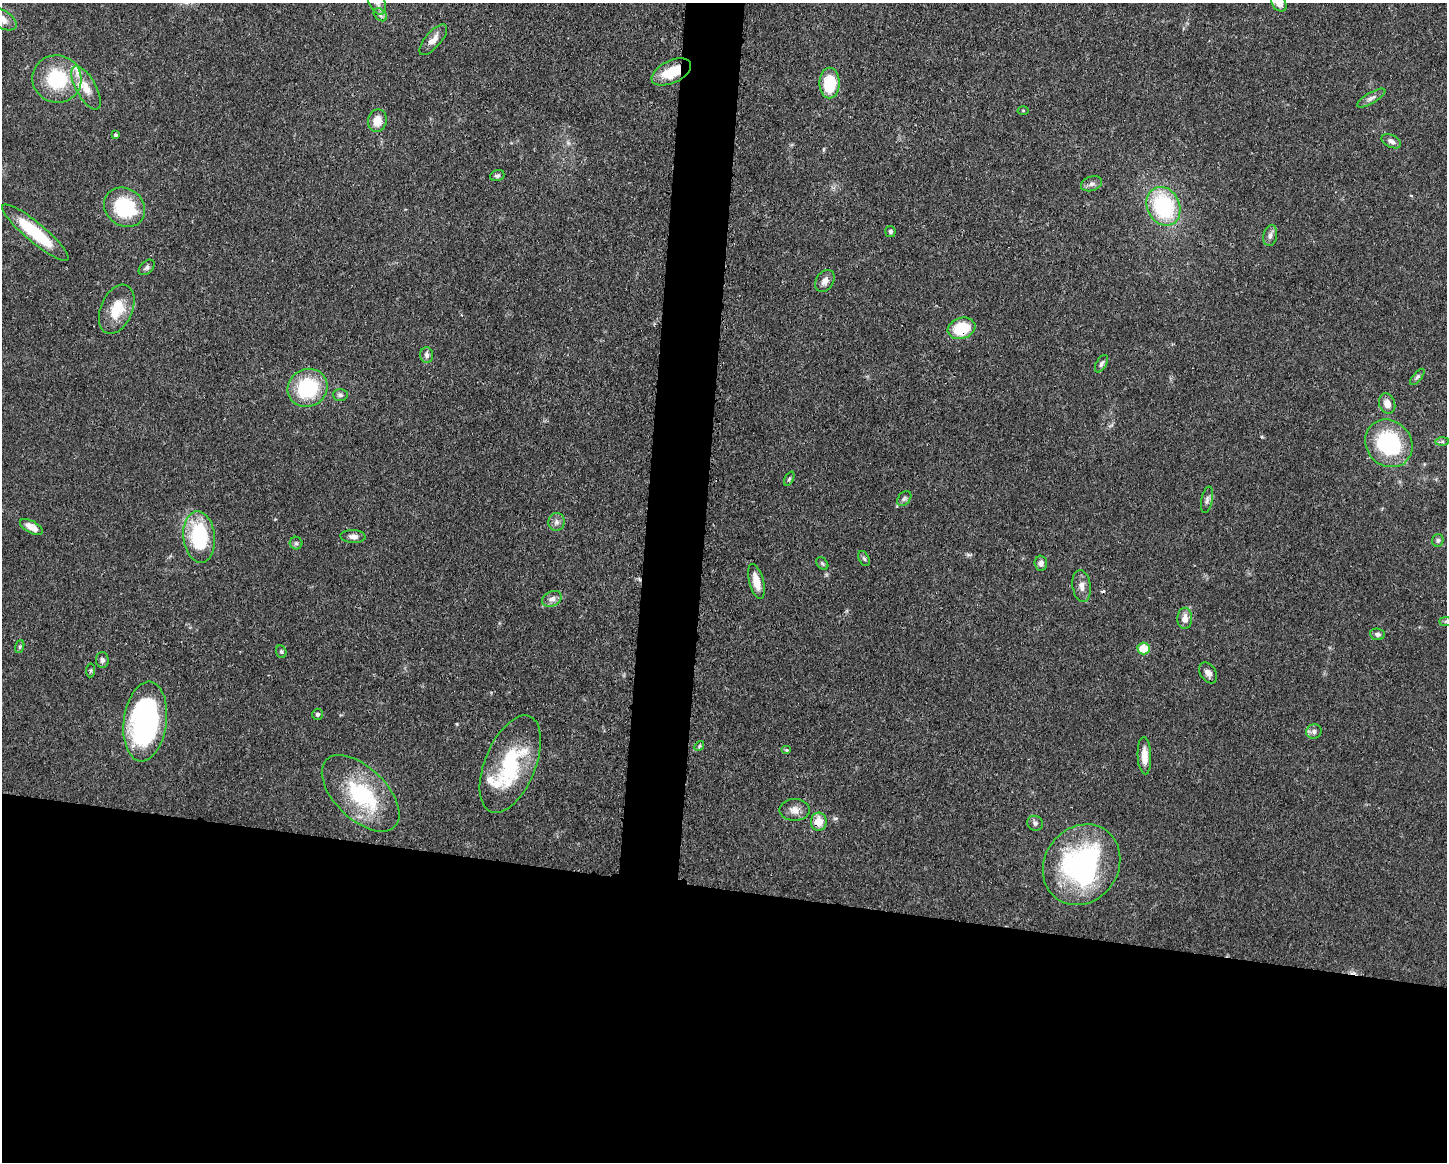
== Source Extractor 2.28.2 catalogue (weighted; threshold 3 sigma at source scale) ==
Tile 11 of 3 x 4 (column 2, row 4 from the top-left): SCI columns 1560-3004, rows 4-1163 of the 4676 x 4645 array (HDU 1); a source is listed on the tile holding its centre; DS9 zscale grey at full resolution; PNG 1449 x 1164 px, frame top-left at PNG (2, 3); each listed source drawn as its Kron ellipse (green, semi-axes under 4 px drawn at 4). Shown black and unused: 27% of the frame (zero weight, under 3 of 4 exposures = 1% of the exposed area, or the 3 px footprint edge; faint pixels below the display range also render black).
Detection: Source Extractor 2.28.2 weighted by HDU 2 'WHT'; one run over the whole footprint, this tile lists its part. Background 0.0544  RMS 0.0032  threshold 0.0145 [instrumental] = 3 sigma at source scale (4.5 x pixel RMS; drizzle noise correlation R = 1.50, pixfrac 1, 0.05/0.05 arcsec/px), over >= 5 px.
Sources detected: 75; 1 cosmic-ray / hot-pixel residue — neither listed nor drawn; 5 inside a brighter listed object's ellipse — not listed separately; the other 69 listed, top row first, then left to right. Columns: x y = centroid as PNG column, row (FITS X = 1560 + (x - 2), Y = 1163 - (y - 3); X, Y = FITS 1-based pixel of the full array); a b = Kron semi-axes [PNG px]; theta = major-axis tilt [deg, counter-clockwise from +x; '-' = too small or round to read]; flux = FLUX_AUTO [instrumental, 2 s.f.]
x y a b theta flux
377 3 13 8 -64 1.5
1279 3 9 6 -53 2.3
380 15 7 5 -43 0.83
2 19 16 9 -33 3.1
433 40 19 8 49 2.7
671 72 21 11 26 9.7
57 79 25 23 -16 20
830 83 15 10 90 14
86 88 24 10 -61 4.6
1371 98 16 5 30 1.4
1023 110 5 3 - 0.3
377 121 11 9 79 4.4
116 135 4 3 - 1.4
1391 141 10 6 -26 1.3
497 176 7 5 19 0.7
1092 184 11 7 19 1.4
1163 206 20 16 -64 32
125 207 22 18 -37 21
890 231 5 5 - 0.73
35 233 42 9 -40 17
1270 236 10 7 78 1.3
147 267 9 6 43 0.94
825 281 12 8 57 2.2
117 309 26 16 67 8.9
962 328 14 10 19 13
426 355 8 6 -87 1.2
1101 364 10 5 60 0.85
1417 377 10 4 50 0.73
308 388 20 18 32 22
340 395 7 6 - 0.83
1387 404 10 8 -71 2.6
1442 441 7 4 1 0.66
1389 443 25 22 -47 32
789 479 8 4 62 0.55
904 499 8 6 50 0.83
1207 500 13 5 79 1.2
556 522 9 8 - 1.4
31 527 12 6 -29 3.6
353 536 12 6 -3 1.6
199 537 26 16 -84 26
1438 540 6 5 - 0.65
296 543 6 6 - 0.75
864 559 8 5 -62 0.64
1041 563 7 6 - 1.3
822 564 7 5 -49 0.58
756 582 18 7 -75 4.8
1082 586 16 9 -82 2.3
552 599 10 7 26 1.8
1185 618 11 7 88 2.8
1446 621 7 4 0 0.61
1377 634 7 6 - 0.97
20 647 6 4 70 0.5
1144 648 6 6 - 8.9
281 652 6 5 - 0.56
102 660 8 6 -88 1
91 670 7 4 83 0.53
1208 673 11 7 -56 1.7
317 714 5 5 - 0.76
145 722 40 21 83 70
1314 731 8 7 - 1.1
699 746 5 4 - 0.46
787 750 5 4 - 0.45
1144 756 19 7 -88 4
510 764 51 25 68 27
361 793 48 26 -44 29
795 810 15 11 1 2.7
819 822 9 8 - 4.9
1035 823 8 7 - 1
1081 865 42 36 54 60
Overlapping masked pixels (flux is a lower limit): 4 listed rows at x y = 671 72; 35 233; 962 328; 819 822
Isophote crosses this tile's border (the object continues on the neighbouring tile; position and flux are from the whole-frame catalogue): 4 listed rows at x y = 377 3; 1279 3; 2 19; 1446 621